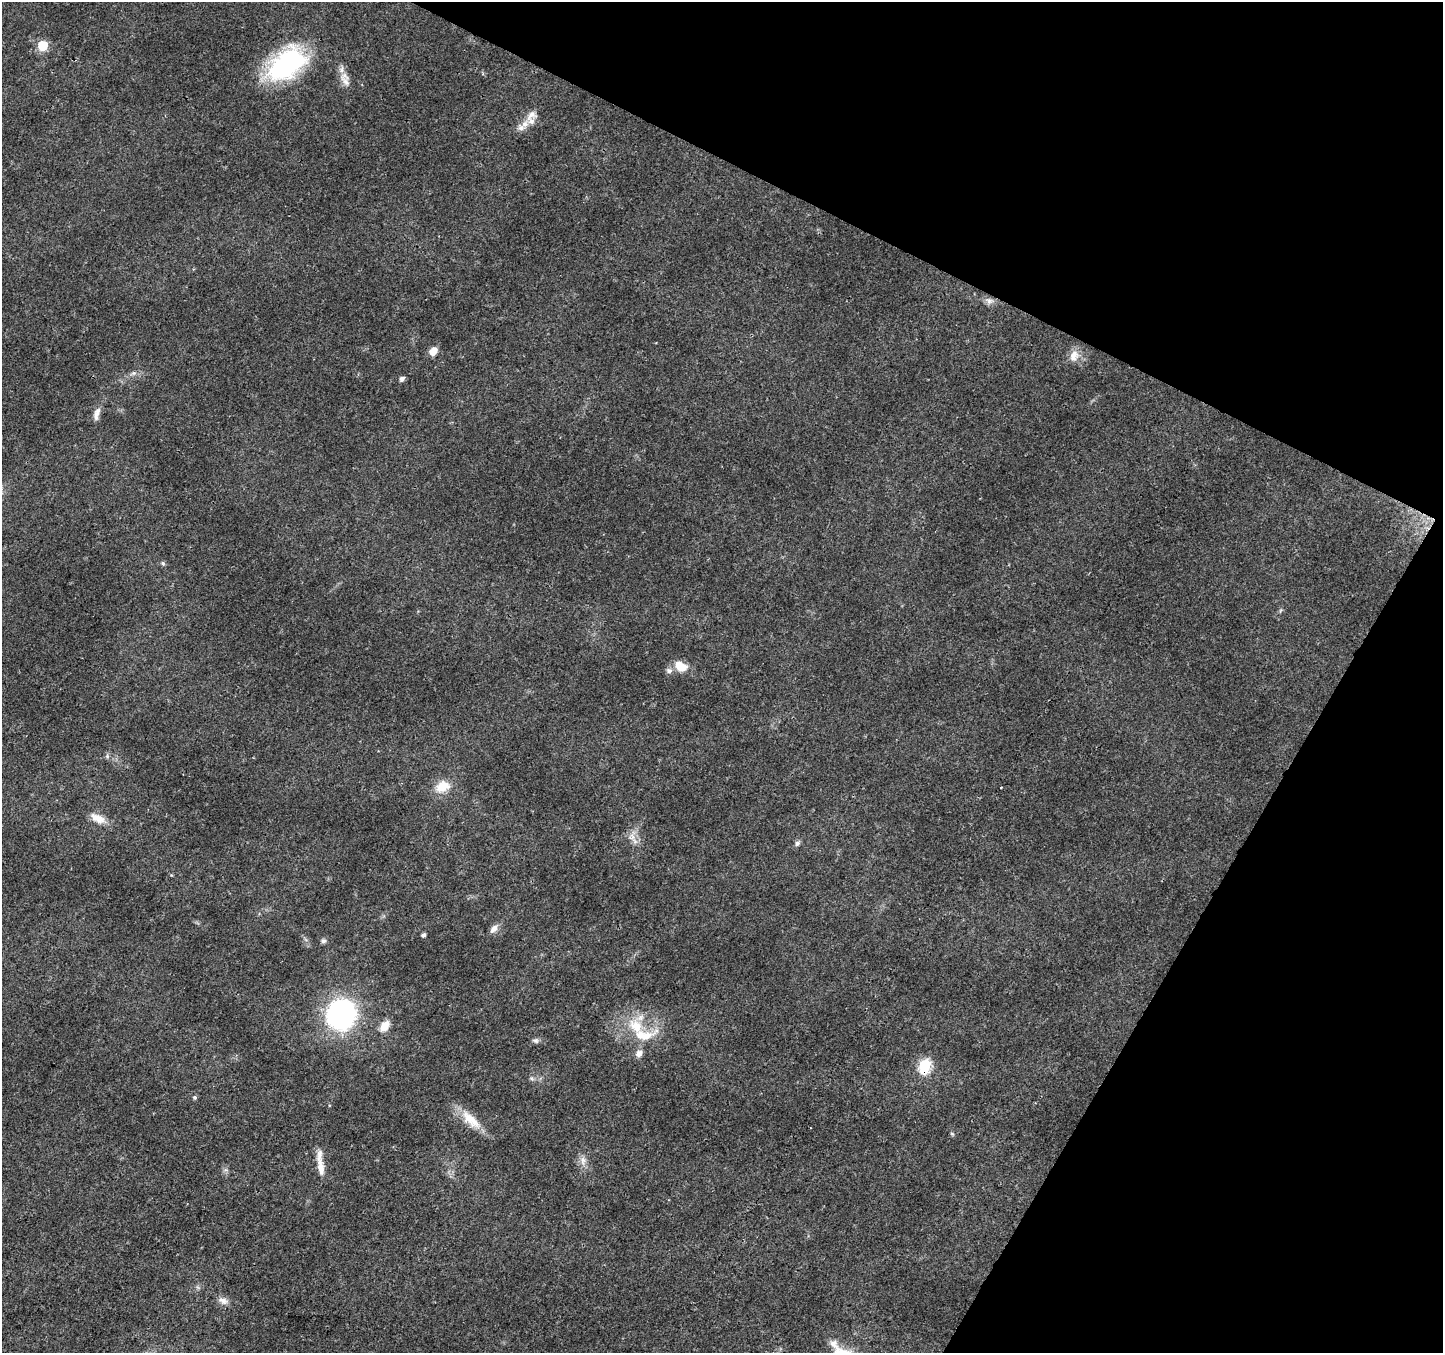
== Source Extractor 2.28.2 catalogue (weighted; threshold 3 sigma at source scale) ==
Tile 8 of 4 x 4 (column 4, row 2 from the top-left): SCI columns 4335-5775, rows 2970-4320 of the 5777 x 5873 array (HDU 1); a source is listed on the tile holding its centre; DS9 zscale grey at full resolution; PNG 1445 x 1355 px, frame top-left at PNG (2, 2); no overlay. Shown black and unused: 25% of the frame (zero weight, under 3 of 4 exposures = <1% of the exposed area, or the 3 px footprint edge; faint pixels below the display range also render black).
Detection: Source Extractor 2.28.2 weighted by HDU 2 'WHT'; one run over the whole footprint, this tile lists its part. Background 0.0298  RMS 0.0024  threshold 0.0108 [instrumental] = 3 sigma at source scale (4.5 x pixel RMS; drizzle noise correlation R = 1.50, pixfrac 1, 0.0396/0.0396 arcsec/px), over >= 5 px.
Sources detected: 38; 5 inside a brighter listed object's ellipse — not listed separately; the other 33 listed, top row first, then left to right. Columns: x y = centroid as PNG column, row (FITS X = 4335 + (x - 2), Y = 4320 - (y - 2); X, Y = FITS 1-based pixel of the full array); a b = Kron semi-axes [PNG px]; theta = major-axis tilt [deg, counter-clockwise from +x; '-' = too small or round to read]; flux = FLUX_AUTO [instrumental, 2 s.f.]
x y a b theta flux
43 45 6 6 - 15
287 64 48 28 38 33
345 81 20 7 -54 1.9
531 115 18 12 43 2.5
989 301 12 9 3 1.2
433 351 9 7 41 2.3
1074 355 16 12 67 2.6
133 373 7 5 20 0.67
402 379 7 5 46 0.72
96 414 19 7 74 1.6
163 563 6 5 - 0.46
681 666 15 10 -29 3.9
669 670 9 7 -17 0.9
442 786 19 13 22 4.4
98 818 22 10 -26 3
635 841 10 5 -34 1.1
797 843 6 6 - 0.8
493 929 13 7 53 1.3
423 935 4 4 - 0.74
323 941 6 6 - 0.66
341 1014 24 22 65 53
385 1026 12 8 58 3.1
636 1026 25 17 -47 7.6
536 1040 8 7 - 0.66
639 1053 11 8 50 1.3
925 1065 7 6 - 30
531 1078 6 5 - 0.44
195 1097 5 5 - 0.43
471 1120 35 13 -43 5.2
952 1134 6 3 -19 0.27
583 1161 14 7 82 1.6
320 1168 26 9 -84 2.9
223 1301 14 8 -27 1.4
Overlapping masked pixels (flux is a lower limit): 1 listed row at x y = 925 1065